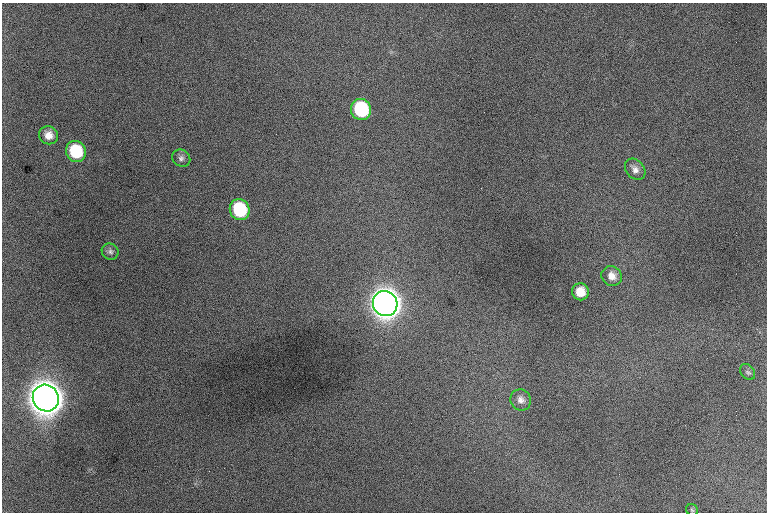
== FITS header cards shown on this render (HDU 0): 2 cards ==
NAXIS1  =                 1530 /
NAXIS2  =                 1020 /

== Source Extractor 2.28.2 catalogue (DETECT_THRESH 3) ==
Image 1530 x 1020 px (HDU 0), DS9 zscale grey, zoomed out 1/2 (1 PNG px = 2 x 2 image px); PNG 769 x 514 px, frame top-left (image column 2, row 1019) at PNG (2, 3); each listed source drawn as its Kron ellipse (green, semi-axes under 4 px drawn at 4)
Background 633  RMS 18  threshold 53.1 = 3 sigma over >= 5 px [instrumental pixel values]
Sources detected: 15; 1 cannot appear on this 1/2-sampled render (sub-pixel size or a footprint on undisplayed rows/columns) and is neither listed nor drawn; the other 14 listed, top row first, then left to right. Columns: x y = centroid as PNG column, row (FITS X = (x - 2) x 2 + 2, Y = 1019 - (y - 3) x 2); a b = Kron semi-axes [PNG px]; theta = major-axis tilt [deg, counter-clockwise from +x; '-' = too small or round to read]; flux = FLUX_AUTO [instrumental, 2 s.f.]
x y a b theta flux
361 109 10 10 - 3.6e+05
48 135 9 9 - 4.2e+04
76 152 11 10 - 2.0e+05
181 158 9 8 - 1.9e+04
635 169 12 9 -50 2.8e+04
240 210 10 9 - 3.0e+05
110 252 9 7 -38 1.5e+04
612 276 10 9 - 4.1e+04
580 292 8 8 - 7.6e+04
385 303 13 12 - 1.1e+07
748 372 9 6 -53 1.2e+04
46 398 14 12 -53 1.7e+07
521 400 11 10 - 3.0e+04
692 510 6 5 - 7.5e+03
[1 sub-pixel or undisplayed-footprint detection neither listed nor drawn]